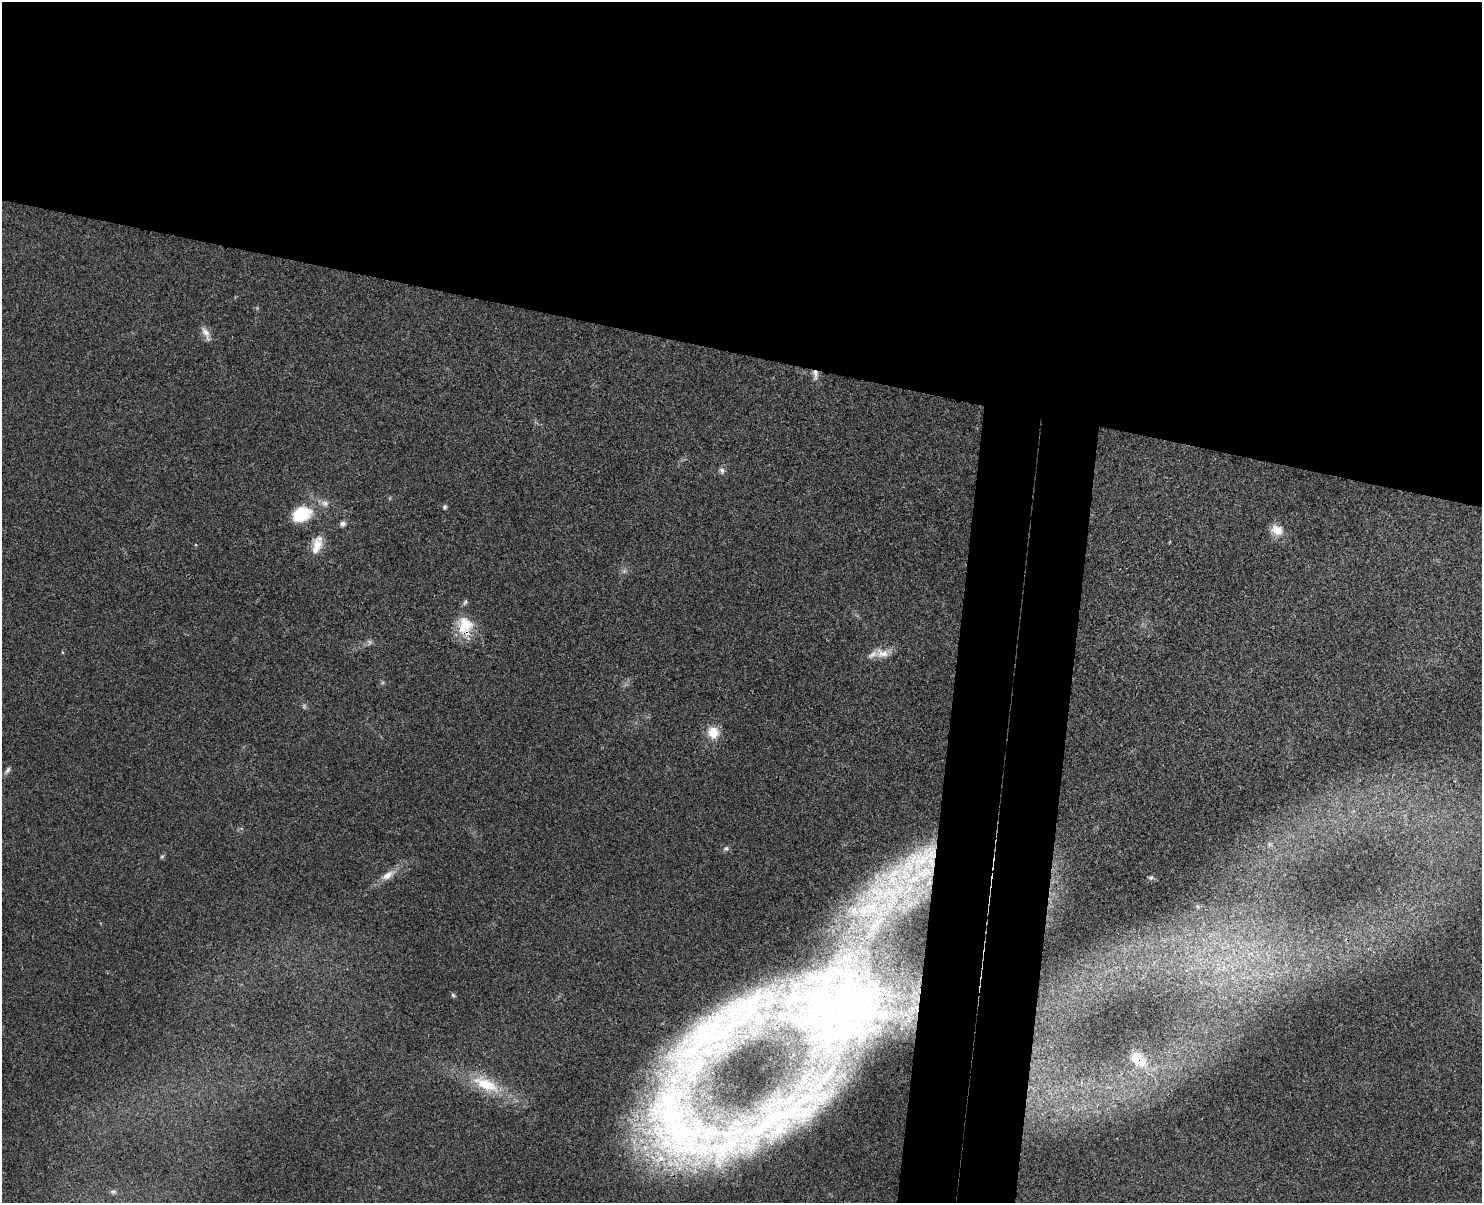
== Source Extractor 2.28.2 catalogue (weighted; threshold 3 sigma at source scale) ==
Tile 2 of 3 x 4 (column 2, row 1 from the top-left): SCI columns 1649-3128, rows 3619-4819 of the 4893 x 4832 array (HDU 1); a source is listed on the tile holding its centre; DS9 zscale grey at full resolution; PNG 1484 x 1205 px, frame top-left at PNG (2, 2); no overlay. Shown black and unused: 34% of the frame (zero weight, under 3 of 4 exposures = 6% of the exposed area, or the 3 px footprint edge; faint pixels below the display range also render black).
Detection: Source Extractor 2.28.2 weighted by HDU 2 'WHT'; one run over the whole footprint, this tile lists its part. Background 0.0307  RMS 0.0048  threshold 0.0214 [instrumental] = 3 sigma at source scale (4.5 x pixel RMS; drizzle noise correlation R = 1.50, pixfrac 1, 0.05/0.05 arcsec/px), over >= 5 px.
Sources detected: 41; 3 too faint to see at this stretch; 1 inside a brighter object's white glare — not listed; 10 inside a brighter listed object's ellipse — not listed separately; the other 27 listed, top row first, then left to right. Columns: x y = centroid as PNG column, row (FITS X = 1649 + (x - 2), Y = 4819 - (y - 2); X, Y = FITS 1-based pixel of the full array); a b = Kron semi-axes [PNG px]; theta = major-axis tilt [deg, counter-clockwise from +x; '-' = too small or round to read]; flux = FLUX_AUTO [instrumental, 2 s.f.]
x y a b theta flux
206 333 22 7 -65 3.4
815 374 15 7 -87 3
722 470 9 6 -82 1.6
325 503 10 8 -15 2.4
445 507 5 4 - 1.1
302 514 25 18 22 17
343 524 7 6 - 1.5
1277 530 16 12 -32 6
317 546 24 12 77 7.3
624 571 7 5 45 1.1
465 626 26 21 -83 14
882 653 20 12 -12 5.9
713 732 14 13 - 7.9
7 770 12 5 52 1.4
726 848 7 5 39 1
923 858 65 35 23 74
388 875 20 9 32 5.1
1151 878 7 5 21 1.1
1197 906 6 4 -70 0.58
453 995 5 5 - 0.76
831 1004 87 73 -53 130
704 1036 136 49 41 130
1138 1059 20 13 -45 9.5
486 1084 38 15 -25 20
786 1114 71 17 21 50
675 1124 110 73 -59 210
113 1192 10 5 -5 1.5
Overlapping masked pixels (flux is a lower limit): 6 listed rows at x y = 815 374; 465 626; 923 858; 704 1036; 1138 1059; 786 1114